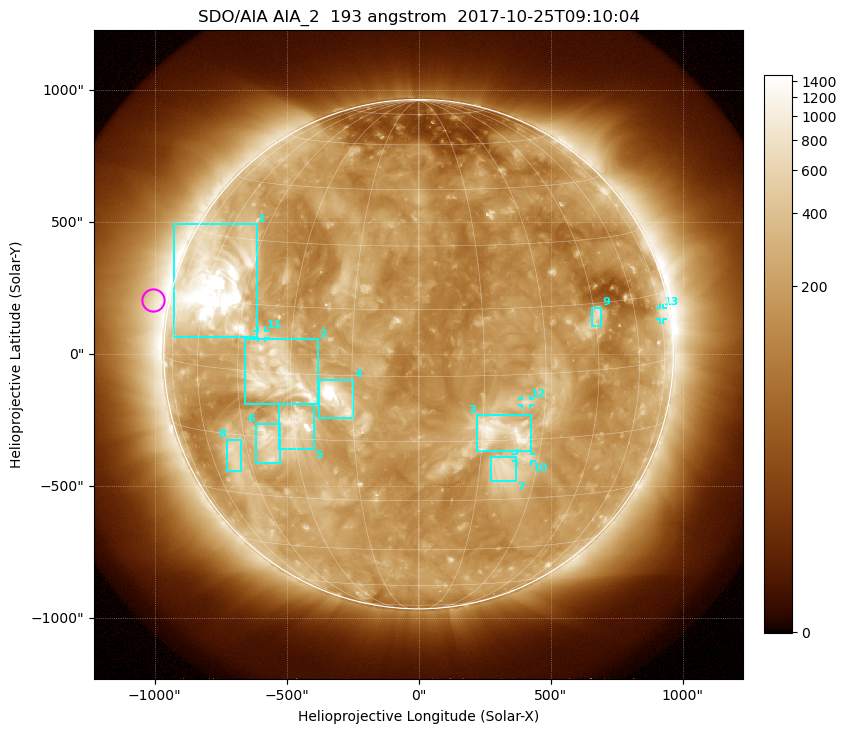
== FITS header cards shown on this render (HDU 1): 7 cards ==
TELESCOP= 'SDO/AIA'
INSTRUME= 'AIA_2'
WAVELNTH=                  193
WAVEUNIT= 'angstrom'
DATE-OBS= '2017-10-25T09:10:04.83'
CTYPE1  = 'HPLN-TAN'
CTYPE2  = 'HPLT-TAN'

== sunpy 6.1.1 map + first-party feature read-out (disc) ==
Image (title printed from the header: SDO/AIA AIA_2  193 angstrom  2017-10-25T09:10:04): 1024 x 1024 px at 2.4 arcsec/px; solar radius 965 arcsec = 402 px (full disc in frame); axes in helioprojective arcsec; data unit not stated in the header (colour bar unlabelled)
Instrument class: DISC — disc imager (sunpy class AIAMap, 193 A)
Bright regions (active regions / flare kernels): reference = the median radial profile (limb darkening/brightening removed); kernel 9 px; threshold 5 sigma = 367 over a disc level ~184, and >= 1.15x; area >= 12 px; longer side >= 10 px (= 24 arcsec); searched inside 0.97 R_sun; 13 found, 13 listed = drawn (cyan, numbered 1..; 4 of them under ~33 arcsec drawn as corner ticks so the feature stays visible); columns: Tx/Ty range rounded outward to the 5 arcsec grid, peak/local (2 s.f.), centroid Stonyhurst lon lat
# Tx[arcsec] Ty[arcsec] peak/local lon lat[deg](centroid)
1 -930..-610 65..495 17 -57 +18
2 -660..-380 -190..60 6.6 -33 -1
3 220..425 -370..-230 5.9 +19 -13
4 -380..-245 -240..-95 11 -19 -5
5 -530..-395 -360..-185 9.4 -29 -12
6 -615..-525 -415..-265 5.5 -38 -16
7 275..370 -480..-385 4 +21 -22
8 -730..-670 -445..-325 4.1 -50 -20
9 655..690 105..175 4.5 +46 +12
10 370..430 -405..-375 3.6 +26 -19
11 -610..-580 60..90 3.5 -38 +8
12 390..425 -195..-170 3.4 +25 -6
13 915..930 130..175 3.2 +76 +10
Off-limb structures (1.02-1.3 R_sun): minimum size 162 px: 5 found; the strongest spans PA ~40..115 deg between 1.02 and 1.3 R_sun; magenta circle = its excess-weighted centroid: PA ~80 deg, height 1.06 R_sun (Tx ~-1005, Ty ~205 arcsec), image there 2.8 x the reference